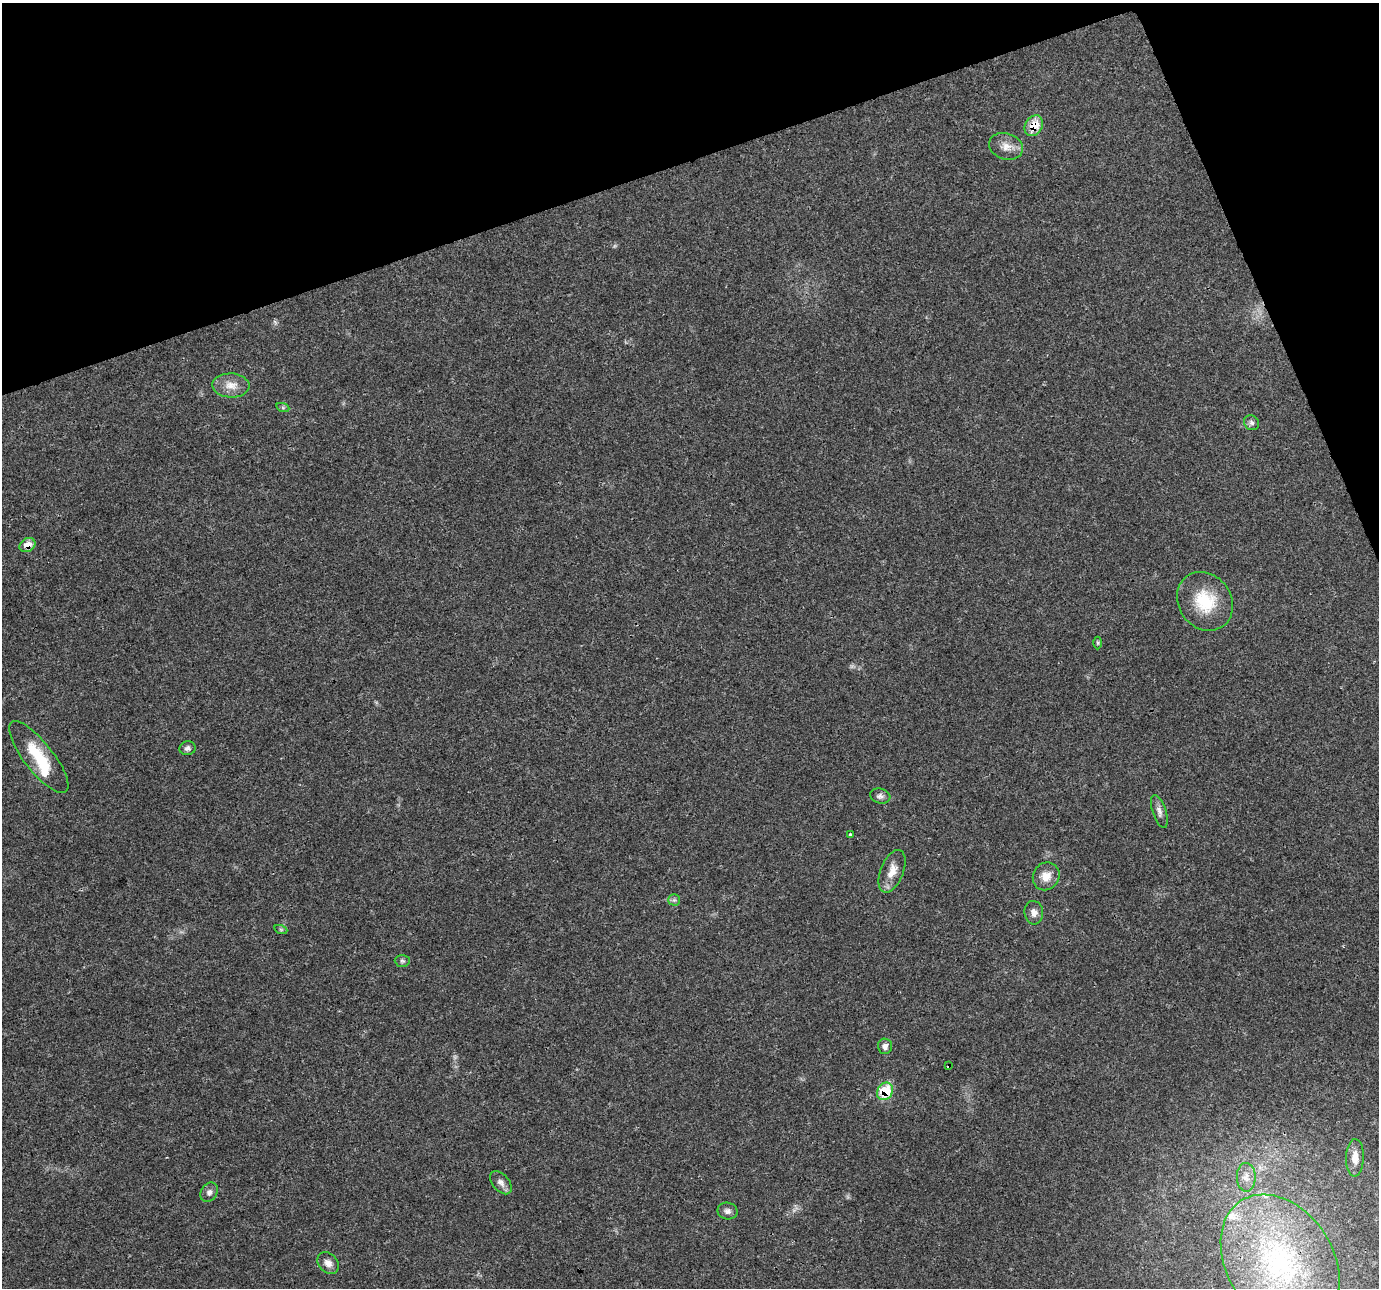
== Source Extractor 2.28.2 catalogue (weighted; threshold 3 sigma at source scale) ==
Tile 3 of 4 x 4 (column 3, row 1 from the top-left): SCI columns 2755-4131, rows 3938-5223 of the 5511 x 5353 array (HDU 1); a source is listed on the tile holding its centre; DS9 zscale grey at full resolution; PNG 1381 x 1290 px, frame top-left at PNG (2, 3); each listed source drawn as its Kron ellipse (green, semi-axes under 4 px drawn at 4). Shown black and unused: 17% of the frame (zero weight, under 3 of 4 exposures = <1% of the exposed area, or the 3 px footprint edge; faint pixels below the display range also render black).
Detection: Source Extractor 2.28.2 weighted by HDU 2 'WHT'; one run over the whole footprint, this tile lists its part. Background 0.0514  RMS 0.0037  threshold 0.0168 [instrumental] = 3 sigma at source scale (4.5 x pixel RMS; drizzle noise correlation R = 1.50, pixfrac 1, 0.0396/0.0396 arcsec/px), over >= 5 px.
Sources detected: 32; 1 inside a brighter object's white glare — neither listed nor drawn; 2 inside a brighter listed object's ellipse — not listed separately; the other 29 listed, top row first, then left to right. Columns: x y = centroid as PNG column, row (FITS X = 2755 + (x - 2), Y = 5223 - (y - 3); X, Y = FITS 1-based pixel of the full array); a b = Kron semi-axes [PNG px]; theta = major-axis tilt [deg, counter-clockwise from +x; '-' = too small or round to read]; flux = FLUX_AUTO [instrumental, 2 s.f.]
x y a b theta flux
1034 126 11 8 60 7.6
1006 146 17 13 -17 4
231 385 19 12 -2 4.6
283 408 7 4 -19 0.58
1251 423 8 7 - 1.2
27 545 8 6 30 3.8
1205 601 31 26 -54 16
1098 643 6 4 -90 0.49
187 748 8 7 - 1.2
39 757 44 14 -52 15
880 796 10 7 -16 1.4
1159 811 17 6 -72 2
850 834 3 3 - 0.94
892 871 22 11 68 5
1046 876 14 13 - 4.5
674 900 5 5 - 0.74
1034 913 12 9 -85 2.3
281 930 6 4 -19 0.62
402 961 7 6 - 0.82
885 1046 7 7 - 1.8
949 1066 3 3 - 1.7
885 1091 9 7 59 13
1355 1158 19 9 88 3.9
1246 1177 14 9 -89 2.9
501 1183 14 8 -49 2
209 1192 10 8 56 1.7
727 1211 10 8 -11 1.5
1280 1262 73 53 -57 80
328 1263 12 9 -46 2.4
Overlapping masked pixels (flux is a lower limit): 4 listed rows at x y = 1034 126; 27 545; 949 1066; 885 1091